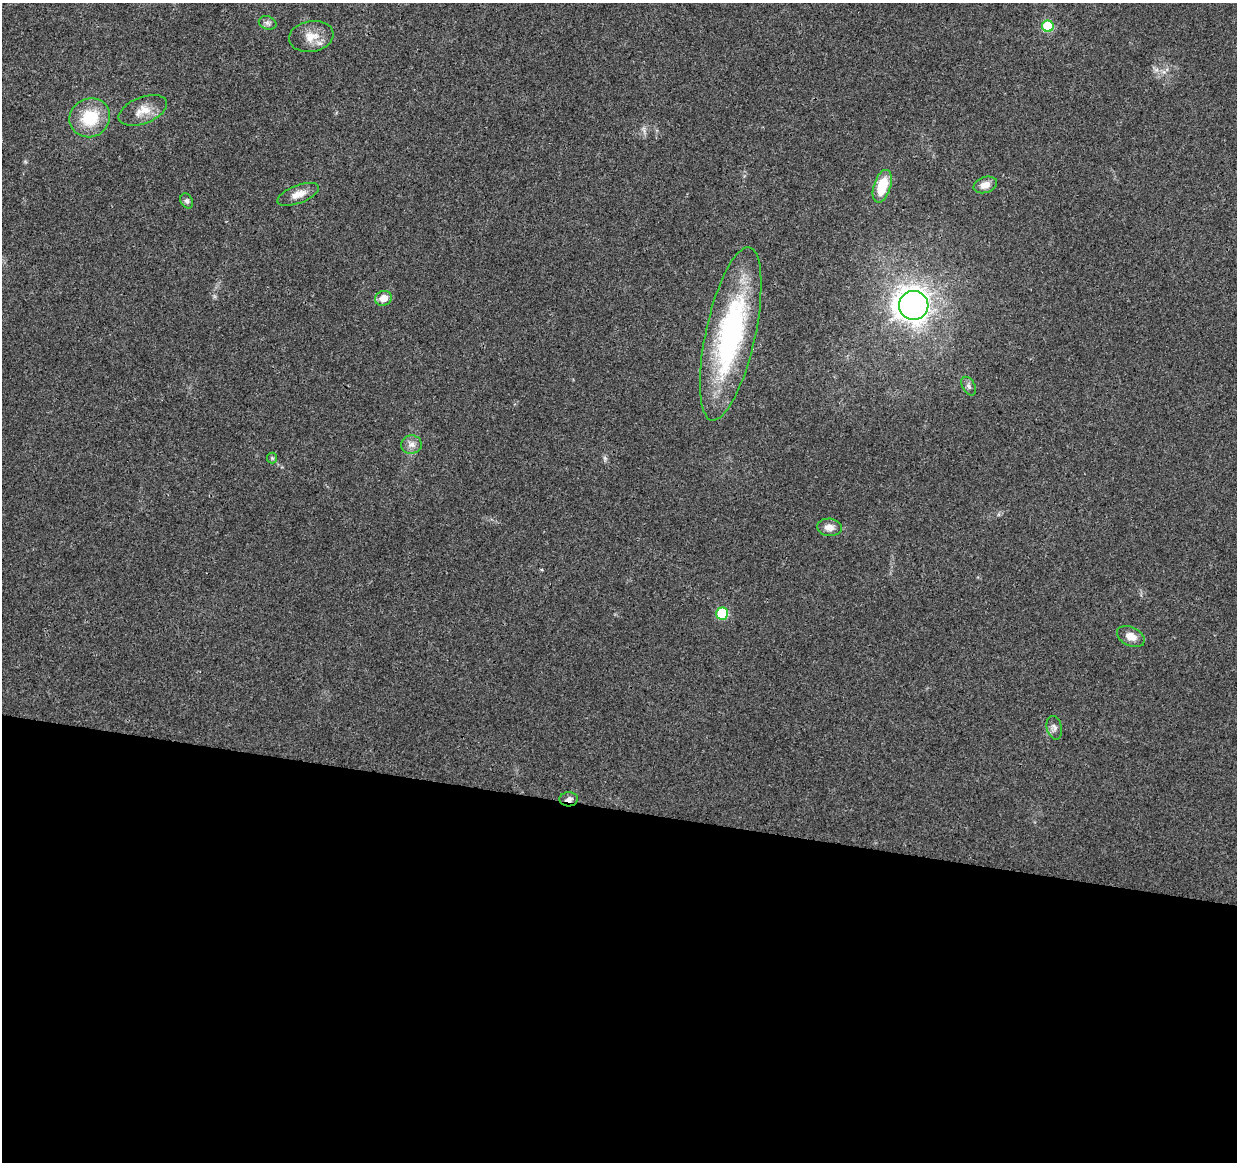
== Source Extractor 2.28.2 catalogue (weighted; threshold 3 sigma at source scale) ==
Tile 14 of 4 x 4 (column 2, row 4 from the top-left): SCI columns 1237-2471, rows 226-1385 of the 4953 x 5153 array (HDU 1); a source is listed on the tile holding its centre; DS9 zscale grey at full resolution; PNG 1239 x 1164 px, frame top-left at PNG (2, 3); each listed source drawn as its Kron ellipse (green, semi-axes under 4 px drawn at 4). Shown black and unused: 30% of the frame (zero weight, under 3 of 4 exposures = <1% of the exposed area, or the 3 px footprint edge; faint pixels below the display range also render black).
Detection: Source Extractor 2.28.2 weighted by HDU 2 'WHT'; one run over the whole footprint, this tile lists its part. Background 0.0224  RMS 0.0028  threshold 0.0127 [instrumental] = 3 sigma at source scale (4.5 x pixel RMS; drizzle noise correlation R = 1.50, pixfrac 1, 0.0396/0.0396 arcsec/px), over >= 5 px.
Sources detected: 20; all 20 listed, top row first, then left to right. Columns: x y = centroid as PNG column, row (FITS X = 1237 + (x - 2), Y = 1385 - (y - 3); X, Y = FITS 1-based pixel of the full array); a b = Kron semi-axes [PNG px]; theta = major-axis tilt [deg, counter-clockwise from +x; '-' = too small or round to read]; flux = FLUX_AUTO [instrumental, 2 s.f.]
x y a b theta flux
268 23 9 6 -16 0.9
1048 26 6 5 - 16
311 36 22 15 10 4.6
143 110 25 13 21 4.4
90 118 21 19 30 11
985 185 12 8 18 2.4
882 186 17 8 73 9
298 194 22 9 21 3.1
187 201 8 6 -60 0.75
383 298 8 7 - 3.2
914 305 14 14 - 220
731 334 88 25 78 58
969 386 10 6 -61 0.9
411 445 10 9 - 1.7
272 458 5 5 - 0.41
829 527 12 8 -6 2.1
722 614 6 6 - 19
1131 636 15 9 -26 2.8
1054 728 12 7 -77 1.2
569 799 9 7 3 1.4
Overlapping masked pixels (flux is a lower limit): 1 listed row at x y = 569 799